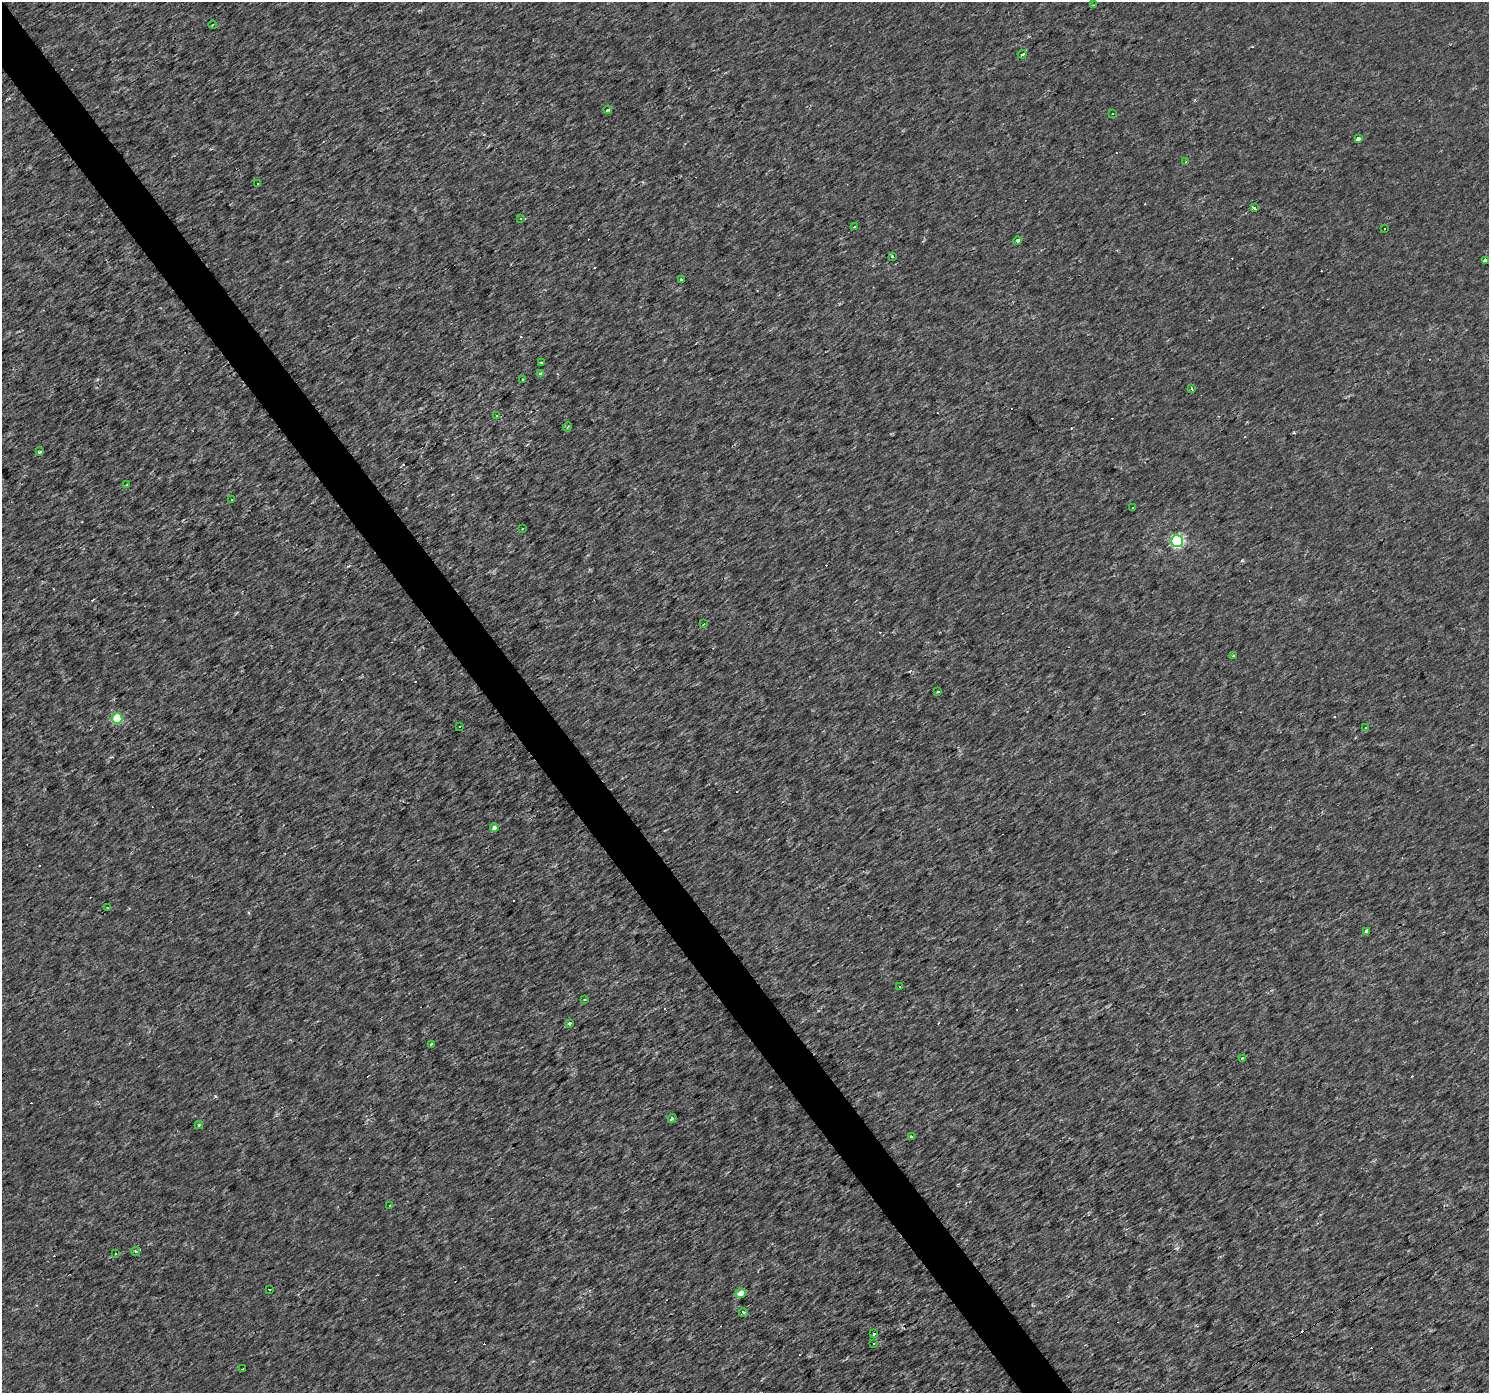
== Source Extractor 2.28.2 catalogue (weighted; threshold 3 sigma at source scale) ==
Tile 11 of 4 x 4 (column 3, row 3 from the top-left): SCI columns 2973-4459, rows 1579-2969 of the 5945 x 5875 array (HDU 1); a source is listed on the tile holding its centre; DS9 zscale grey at full resolution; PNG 1491 x 1395 px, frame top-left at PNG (2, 2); each listed source drawn as its Kron ellipse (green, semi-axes under 4 px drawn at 4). Shown black and unused: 3% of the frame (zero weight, under 2 of 3 exposures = <1% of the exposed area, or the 3 px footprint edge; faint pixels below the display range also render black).
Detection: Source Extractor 2.28.2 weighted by HDU 2 'WHT'; one run over the whole footprint, this tile lists its part. Background 0.00236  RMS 0.003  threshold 0.0134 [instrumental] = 3 sigma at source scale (4.5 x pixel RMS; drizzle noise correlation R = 1.50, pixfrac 1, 0.0396/0.0396 arcsec/px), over >= 5 px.
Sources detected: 97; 43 cosmic-ray / hot-pixel residue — neither listed nor drawn; the other 54 listed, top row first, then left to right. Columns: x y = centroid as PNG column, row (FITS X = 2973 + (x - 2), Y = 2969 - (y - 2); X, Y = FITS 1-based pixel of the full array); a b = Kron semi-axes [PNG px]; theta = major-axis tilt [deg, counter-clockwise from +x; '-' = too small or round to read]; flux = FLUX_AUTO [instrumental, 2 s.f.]
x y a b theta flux
1093 5 3 3 - 0.31
212 25 4 2 - 0.24
1022 54 4 3 - 3.4
608 110 4 3 - 0.77
1112 113 3 2 - 0.28
1358 138 3 3 - 31
1186 161 3 2 - 0.26
258 183 3 3 - 0.58
1254 208 4 3 - 0.96
521 218 3 3 - 0.41
854 227 3 2 - 0.32
1384 229 3 3 - 0.87
1017 240 4 3 - 1.1
892 257 3 3 - 1.6
1485 261 4 3 - 5.3
681 280 4 3 - 2.1
541 363 3 3 - 0.71
540 373 4 3 - 1.9
523 380 3 2 - 0.24
1192 388 3 3 - 0.71
496 416 3 3 - 0.61
567 427 4 3 - 0.31
39 452 3 3 - 0.55
126 485 3 2 - 0.25
232 500 3 3 - 4.5
1132 507 3 3 - 0.35
522 529 2 2 - 0.23
1177 541 6 5 - 50
704 624 4 3 - 0.26
1233 656 3 3 - 2.8
938 692 3 3 - 0.79
117 718 5 5 - 12
459 726 3 3 - 0.6
1366 728 3 3 - 0.7
494 828 4 4 - 1.7
107 908 3 2 - 0.35
1366 932 4 3 - 1.7
900 987 3 2 - 0.34
584 999 3 2 - 0.33
569 1024 3 3 - 2.8
432 1044 4 3 - 1.4
1242 1058 3 2 - 0.71
672 1118 4 3 - 0.96
199 1125 4 4 - 0.29
911 1137 3 3 - 2
390 1205 3 3 - 0.62
136 1251 4 4 - 0.67
115 1253 3 2 - 0.25
270 1289 3 2 - 0.28
741 1293 5 4 - 4
743 1312 4 4 - 0.63
873 1334 3 3 - 0.45
874 1344 2 2 - 0.21
243 1369 4 2 - 0.54
Unlisted compact peaks at least as high as the median listed source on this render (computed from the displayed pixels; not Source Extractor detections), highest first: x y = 215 1096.